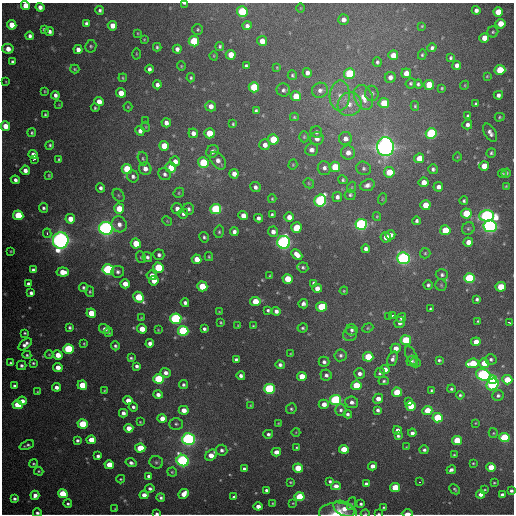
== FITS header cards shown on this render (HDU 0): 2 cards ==
NAXIS1  =                  512 / Axis length
NAXIS2  =                  512 / Axis length

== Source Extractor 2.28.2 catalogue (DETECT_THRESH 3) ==
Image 512 x 512 px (HDU 0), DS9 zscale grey, 1 PNG px = 1 image px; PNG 516 x 516 px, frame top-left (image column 1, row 512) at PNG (2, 3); each listed source drawn as its Kron ellipse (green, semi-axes under 4 px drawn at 4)
Background 2250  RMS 51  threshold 154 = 3 sigma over >= 5 px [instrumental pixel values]
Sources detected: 418; all 418 listed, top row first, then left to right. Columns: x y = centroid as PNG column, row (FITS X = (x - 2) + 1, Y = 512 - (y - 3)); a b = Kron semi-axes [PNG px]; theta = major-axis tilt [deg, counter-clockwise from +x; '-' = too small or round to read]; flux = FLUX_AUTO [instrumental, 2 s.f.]
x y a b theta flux
184 3 4 2 - 6.8e+03
25 5 4 4 - 4.9e+04
40 7 4 4 - 2.0e+04
301 8 5 3 - 2.7e+03
100 10 4 4 - 8.4e+03
476 10 4 4 - 1.6e+04
242 12 5 5 - 3.0e+05
498 12 5 4 - 7.5e+04
343 20 5 5 - 2.1e+04
86 23 4 4 - 9.5e+03
500 24 5 5 - 6.7e+04
12 25 5 4 - 6.4e+04
112 26 5 4 - 4.9e+04
247 26 4 4 - 1.6e+04
422 26 3 3 - 3.5e+03
44 29 4 3 - 5.7e+03
198 29 5 5 - 5.4e+03
50 31 4 4 - 1.3e+04
493 32 5 5 - 5.9e+03
138 33 3 2 - 2.9e+03
30 36 4 4 - 1.3e+04
484 38 5 4 - 4.6e+04
144 39 3 3 - 3.2e+03
194 41 5 5 - 2.1e+05
262 41 5 4 - 4.0e+04
91 46 6 5 - 6.4e+03
220 46 4 4 - 6.2e+03
157 47 4 3 - 6.1e+03
432 48 4 4 - 1.0e+04
8 49 6 5 - 3.4e+04
78 49 5 4 - 2.2e+04
177 49 4 4 - 1.6e+04
136 54 5 3 - 3.2e+03
231 55 5 5 - 6.2e+04
393 55 5 5 - 4.0e+04
422 55 5 4 - 4.7e+03
214 56 5 3 - 2.9e+03
451 58 4 3 - 6.0e+03
12 62 4 3 - 8.4e+03
377 62 5 4 - 8.2e+03
457 65 4 4 - 1.8e+04
181 66 4 4 - 3.7e+03
246 66 4 3 - 7.2e+03
277 67 4 4 - 3.3e+03
75 69 4 3 - 4.6e+03
149 69 4 4 - 1.2e+04
500 70 5 5 - 1.5e+05
307 73 5 4 - 1.6e+04
406 73 5 5 - 3.5e+04
349 74 5 5 - 2.6e+05
292 75 5 4 - 6.0e+03
487 76 3 3 - 3.6e+03
390 77 5 5 - 1.8e+04
123 78 4 4 - 4.4e+03
191 78 4 4 - 5.9e+03
6 82 3 2 - 2.4e+03
411 83 5 5 - 6.2e+03
418 84 4 4 - 7.3e+03
157 85 4 4 - 1.5e+04
429 85 5 5 - 1.1e+05
465 85 5 3 - 3.2e+03
254 87 5 5 - 1.7e+05
442 88 3 3 - 4.2e+03
283 90 7 6 - 1.0e+04
320 90 8 7 - 1.8e+04
45 91 3 2 - 3.1e+03
121 93 5 4 - 4.4e+04
372 93 7 7 - 1.3e+04
55 95 4 4 - 1.3e+04
498 95 4 4 - 1.4e+04
296 96 5 5 - 8.1e+04
340 96 15 10 88 4.4e+04
364 97 13 9 -68 5.6e+04
99 102 5 4 - 3.8e+04
384 103 5 5 - 1.0e+05
349 104 12 11 - 4.8e+04
476 104 4 3 - 7.8e+03
59 105 4 2 - 2.5e+03
211 106 5 5 - 2.5e+04
415 106 5 4 - 4.8e+03
128 107 4 4 - 3.6e+03
95 108 4 4 - 5.2e+03
256 111 4 3 - 7.2e+03
45 115 3 3 - 5.0e+03
468 116 4 3 - 6.5e+03
294 117 4 3 - 4.0e+03
500 117 5 4 - 4.6e+03
145 121 3 2 - 3.6e+03
166 123 5 4 - 2.1e+04
233 124 4 3 - 4.9e+03
467 125 5 4 - 1.4e+04
5 126 5 4 - 4.9e+04
146 127 5 3 - 3.0e+03
140 131 5 4 - 1.5e+04
316 132 6 5 - 9.2e+03
32 133 4 4 - 5.6e+03
193 133 5 5 - 2.0e+04
209 133 5 5 - 1.0e+05
431 133 5 5 - 4.3e+05
490 133 10 5 -59 1.6e+04
304 137 5 4 - 4.8e+03
273 139 5 5 - 1.5e+05
317 139 7 6 - 2.1e+04
345 139 6 6 - 2.3e+04
50 145 4 4 - 6.0e+03
265 145 5 5 - 2.2e+04
164 146 5 5 - 7.7e+04
385 147 9 8 - 2.1e+06
311 150 6 6 - 1.8e+04
212 151 7 5 49 1.3e+04
348 153 7 7 - 2.6e+04
491 153 5 4 - 6.7e+03
33 154 4 4 - 2.1e+04
457 157 4 3 - 2.6e+03
419 158 5 5 - 6.3e+04
34 159 3 2 - 4.9e+03
59 159 4 3 - 5.0e+03
143 159 7 5 -73 6.1e+03
175 161 5 5 - 2.9e+04
218 161 10 6 -51 2.2e+04
203 162 5 5 - 1.7e+05
293 165 5 4 - 3.9e+03
484 166 5 5 - 6.1e+04
171 167 5 5 - 8.5e+04
335 167 5 5 - 1.2e+05
324 168 7 6 - 1.4e+04
364 168 7 6 - 9.9e+03
127 169 5 5 - 1.4e+05
145 169 6 6 - 2.4e+04
433 169 5 5 - 9.7e+03
25 170 4 4 - 2.0e+04
389 172 5 5 - 9.4e+04
506 173 5 4 - 7.6e+03
165 174 6 6 - 1.1e+04
234 174 5 4 - 2.5e+04
502 174 4 3 - 5.2e+03
49 175 4 3 - 4.2e+03
133 176 6 5 - 1.2e+04
15 180 5 4 - 1.3e+04
343 180 5 4 - 5.9e+03
424 182 5 4 - 3.5e+04
309 183 6 4 -47 4.3e+03
367 185 7 5 18 1.8e+04
506 186 3 3 - 3.5e+03
255 187 5 5 - 1.3e+04
352 187 5 3 - 3.7e+03
438 187 5 4 - 1.9e+04
101 188 5 4 - 1.2e+04
179 193 5 4 - 4.7e+03
119 195 7 5 -56 5.9e+03
350 195 5 5 - 7.0e+03
337 197 5 5 - 1.3e+04
272 199 4 3 - 4.2e+03
382 199 5 3 - 3.4e+03
320 201 6 5 - 5.9e+05
464 201 4 4 - 6.8e+03
425 205 5 5 - 5.8e+04
43 208 5 4 - 7.8e+03
119 209 5 5 - 8.3e+04
177 209 6 5 - 2.2e+04
188 209 6 5 - 1.1e+04
216 209 5 5 - 3.5e+05
466 213 5 5 - 1.4e+05
183 214 5 5 - 1.0e+04
272 214 3 3 - 5.5e+03
18 215 5 5 - 1.9e+05
243 215 5 4 - 3.2e+04
377 216 4 4 - 3.9e+03
487 216 7 5 1 9.2e+05
289 217 5 4 - 2.7e+04
259 218 4 4 - 1.1e+04
70 219 5 4 - 4.5e+04
167 221 5 4 - 4.4e+03
417 221 4 4 - 8.9e+03
119 224 8 7 - 2.3e+04
361 224 6 5 - 8.1e+05
490 226 6 6 - 1.1e+06
106 228 7 6 - 1.4e+06
296 228 5 5 - 9.8e+04
468 228 6 6 - 7.6e+03
445 230 5 5 - 1.3e+05
219 232 6 5 - 6.4e+03
234 232 4 4 - 1.3e+04
273 232 5 5 - 1.8e+04
47 233 4 4 - 7.6e+03
390 235 5 4 - 1.6e+04
204 237 5 4 - 7.3e+03
386 237 5 5 - 3.7e+04
61 240 8 8 - 1.7e+06
284 242 6 6 - 1.2e+06
468 242 5 4 - 3.3e+04
136 243 5 5 - 8.6e+04
366 249 4 4 - 1.4e+04
11 251 3 2 - 3.2e+03
425 253 5 5 - 5.5e+03
159 255 5 5 - 1.1e+04
297 255 6 4 -46 3.0e+04
141 257 6 4 -69 4.9e+03
147 257 5 4 - 9.6e+03
209 257 4 3 - 4.3e+03
404 258 6 6 - 1.0e+06
197 259 5 4 - 4.5e+04
303 267 5 5 - 6.4e+03
158 268 5 5 - 2.1e+05
33 270 4 4 - 1.2e+04
108 270 5 5 - 6.5e+05
63 272 6 4 -6 5.1e+04
118 272 6 6 - 1.0e+04
152 275 5 4 - 2.4e+04
442 275 6 5 - 9.6e+03
270 276 3 2 - 3.5e+03
469 278 5 5 - 3.5e+05
288 279 5 5 - 9.5e+04
154 281 5 4 - 4.7e+04
314 283 4 4 - 7.5e+03
28 284 4 4 - 1.3e+04
125 284 5 4 - 4.9e+04
428 285 4 4 - 8.5e+03
441 285 6 5 - 5.4e+03
202 286 5 5 - 1.2e+05
83 287 5 4 - 7.0e+03
501 287 5 4 - 1.2e+05
317 288 5 4 - 3.0e+04
344 291 4 3 - 3.9e+03
90 292 5 4 - 4.9e+03
31 293 4 4 - 1.2e+04
139 297 6 5 - 1.7e+05
477 299 4 3 - 8.1e+03
255 301 5 4 - 7.7e+04
185 303 4 4 - 1.1e+04
303 304 5 4 - 1.2e+04
321 307 5 5 - 1.7e+05
430 309 3 3 - 5.3e+03
268 310 4 3 - 7.5e+03
276 311 4 4 - 1.5e+04
219 312 4 3 - 3.4e+03
91 313 5 4 - 8.0e+04
392 315 3 2 - 2.2e+04
389 317 4 3 - 1.1e+04
141 318 3 3 - 2.6e+03
401 318 5 4 - 1.5e+04
176 319 5 5 - 6.7e+05
478 321 3 3 - 3.7e+03
221 322 3 3 - 4.1e+03
509 322 4 2 - 7.8e+03
399 323 5 5 - 1.5e+04
238 325 4 3 - 2.7e+03
253 326 4 3 - 4.1e+03
70 327 4 4 - 6.7e+03
303 328 5 4 - 6.1e+03
368 328 6 4 23 4.7e+03
105 329 6 4 -31 1.7e+04
142 329 5 4 - 5.7e+04
204 329 4 3 - 8.7e+03
158 330 3 2 - 2.8e+03
352 330 6 5 - 1.1e+04
183 331 5 5 - 5.0e+05
108 332 4 4 - 7.1e+03
25 333 4 3 - 4.9e+03
350 334 7 7 - 1.4e+04
406 340 5 5 - 1.7e+05
476 342 5 4 - 4.4e+04
84 343 3 3 - 3.5e+03
150 343 4 4 - 1.7e+04
25 344 8 4 39 1.8e+04
115 346 4 4 - 7.6e+03
396 348 5 4 - 2.9e+04
68 349 5 5 - 3.3e+05
291 354 3 2 - 3.1e+03
27 355 4 4 - 5.4e+03
49 355 4 4 - 3.3e+03
58 355 5 4 - 5.0e+04
341 355 6 6 - 1.0e+04
411 356 10 5 -63 7.9e+03
368 357 5 5 - 1.6e+05
131 358 4 3 - 5.5e+03
392 359 8 4 68 1.4e+04
491 359 6 5 - 9.4e+03
236 360 4 3 - 9.2e+03
439 360 4 3 - 5.7e+03
412 361 5 5 - 6.3e+03
324 362 5 5 - 1.1e+04
11 363 4 3 - 5.6e+03
33 363 4 3 - 5.2e+03
415 363 5 5 - 8.4e+03
473 363 6 4 6 1.3e+05
484 363 5 5 - 7.3e+04
21 365 5 4 - 8.8e+03
280 365 5 4 - 1.1e+04
137 366 4 4 - 1.1e+04
58 367 5 4 - 3.1e+04
385 370 5 4 - 3.1e+04
166 373 5 4 - 1.7e+04
380 373 5 4 - 7.1e+03
360 374 5 5 - 1.5e+04
326 375 5 5 - 1.2e+04
483 375 7 5 -19 8.1e+05
241 376 4 4 - 1.3e+04
302 376 5 4 - 6.5e+04
159 379 5 5 - 3.5e+05
493 380 4 3 - 2.6e+05
507 380 5 4 - 1.1e+05
384 381 5 4 - 5.9e+03
493 384 6 5 - 7.2e+05
82 385 5 4 - 1.1e+05
183 385 4 4 - 8.4e+03
356 385 5 4 - 1.3e+05
14 386 4 3 - 9.0e+03
56 387 4 4 - 1.8e+04
269 389 5 5 - 5.0e+05
451 389 4 4 - 5.8e+03
431 390 3 3 - 5.1e+03
105 391 3 2 - 3.6e+03
38 392 3 3 - 3.7e+03
397 392 5 4 - 1.3e+05
158 394 4 4 - 1.8e+04
460 395 4 4 - 5.5e+03
498 396 6 5 - 9.8e+03
378 399 5 4 - 2.9e+04
128 400 4 4 - 4.1e+04
336 400 5 5 - 6.9e+05
22 401 5 4 - 2.0e+04
352 402 6 6 - 1.6e+04
409 402 4 3 - 1.7e+04
324 404 5 4 - 2.9e+04
17 405 5 4 - 1.4e+05
250 405 4 3 - 3.3e+03
411 406 5 5 - 1.1e+05
133 407 5 4 - 9.9e+03
291 409 5 5 - 6.1e+03
184 410 5 4 - 3.6e+04
341 410 6 6 - 9.6e+03
378 410 4 4 - 1.1e+04
427 410 5 4 - 9.1e+04
123 413 4 4 - 1.6e+04
348 414 4 4 - 8.7e+03
162 418 4 4 - 4.2e+04
438 418 5 4 - 2.0e+05
140 422 4 4 - 3.7e+03
278 423 3 2 - 2.7e+03
475 423 3 2 - 2.5e+03
83 424 5 4 - 2.1e+05
176 424 7 6 - 8.3e+03
129 428 4 4 - 4.7e+04
397 430 4 4 - 1.8e+04
296 432 4 3 - 2.5e+03
412 433 4 4 - 1.5e+04
493 433 5 4 - 4.3e+03
268 434 5 4 - 9.8e+03
398 436 4 3 - 7.4e+03
504 438 5 4 - 3.5e+05
188 439 6 6 - 1.0e+06
77 440 4 4 - 8.7e+03
91 440 5 4 - 7.8e+04
457 440 5 4 - 1.4e+05
27 445 8 4 21 7.6e+03
406 447 4 2 - 2.2e+03
140 448 5 4 - 1.1e+05
297 448 4 4 - 4.4e+03
344 449 5 4 - 7.1e+04
222 450 6 5 - 1.1e+04
424 450 4 4 - 8.4e+03
276 452 5 4 - 3.0e+04
211 455 6 5 - 4.7e+04
454 455 3 2 - 3.3e+03
98 456 4 4 - 1.2e+04
183 461 6 5 - 8.5e+05
156 462 7 6 - 8.2e+03
131 463 5 4 - 1.2e+04
473 463 3 2 - 3.2e+03
33 464 4 4 - 5.0e+03
109 465 5 4 - 9.1e+04
373 466 4 4 - 3.0e+04
491 467 5 4 - 9.5e+04
298 468 5 4 - 1.4e+05
244 469 4 3 - 8.6e+03
451 470 5 4 - 1.2e+04
39 471 5 4 - 4.4e+03
172 472 5 4 - 4.8e+03
149 476 4 3 - 1.1e+04
121 479 4 3 - 3.6e+03
330 481 4 3 - 7.4e+03
291 482 4 3 - 3.8e+03
420 482 3 2 - 6.7e+03
494 483 3 2 - 3.4e+03
366 484 4 3 - 1.0e+04
336 486 5 4 - 2.6e+04
395 487 5 4 - 1.5e+05
150 488 4 4 - 1.1e+04
455 489 6 3 -46 5.1e+03
266 490 3 3 - 9.1e+03
485 490 3 3 - 3.5e+03
511 491 4 3 - 8.8e+03
63 494 5 4 - 1.8e+05
184 494 5 4 - 4.8e+04
481 494 4 4 - 2.2e+04
35 495 4 4 - 2.1e+04
144 495 4 4 - 3.1e+04
502 495 4 3 - 1.7e+04
161 497 4 3 - 8.1e+03
234 497 4 3 - 8.7e+03
300 497 5 4 - 2.2e+05
15 499 4 3 - 9.4e+03
273 503 3 3 - 3.2e+03
293 503 3 3 - 3.3e+03
68 504 4 3 - 6.3e+03
352 504 7 4 70 6.0e+03
361 504 4 3 - 7.2e+03
258 506 4 4 - 2.3e+04
384 507 3 3 - 4.5e+03
115 509 3 2 - 2.5e+03
344 509 11 7 -27 4.2e+04
37 513 4 3 - 8.9e+03
157 513 4 2 - 6.6e+03
338 513 19 10 -2 7.2e+04
365 514 4 3 - 3.0e+03
379 514 4 2 - 4.3e+03
407 514 6 2 0 4.2e+04
At the frame edge (FLAGS 8, measured only in part): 11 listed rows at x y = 184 3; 25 5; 8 49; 5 126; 511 491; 37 513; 157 513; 338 513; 365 514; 379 514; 407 514